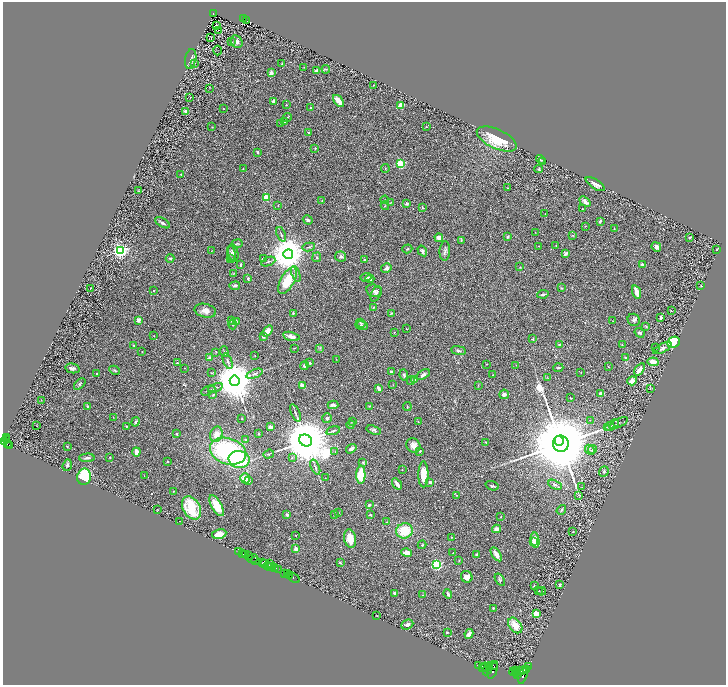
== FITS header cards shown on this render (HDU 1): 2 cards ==
NAXIS1  =                 1447
NAXIS2  =                 1366

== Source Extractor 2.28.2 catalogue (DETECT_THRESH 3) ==
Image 1447 x 1366 px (HDU 1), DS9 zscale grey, zoomed out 1/2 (1 PNG px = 2 x 2 image px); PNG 728 x 687 px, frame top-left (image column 2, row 1366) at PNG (3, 2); each listed source drawn as its Kron ellipse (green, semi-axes under 4 px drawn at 4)
Background 0.561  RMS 0.03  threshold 0.0907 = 3 sigma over >= 5 px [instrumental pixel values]
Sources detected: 373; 39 cannot appear on this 1/2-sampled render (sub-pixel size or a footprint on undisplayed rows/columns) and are neither listed nor drawn; the other 334 listed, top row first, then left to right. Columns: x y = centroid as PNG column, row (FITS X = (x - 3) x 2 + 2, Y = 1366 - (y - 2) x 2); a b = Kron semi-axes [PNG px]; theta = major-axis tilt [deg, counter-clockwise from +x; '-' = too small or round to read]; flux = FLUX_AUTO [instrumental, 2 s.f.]
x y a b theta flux
213 14 3 2 - 47
243 19 2 2 - 30
246 20 3 1 - 3.8
216 26 4 3 - 5.9
218 31 3 1 - 56
211 38 2 1 - 1.7
231 42 2 1 - 1.9
237 42 7 5 -54 21
218 50 5 1 - 2.1
191 59 10 5 79 16
195 63 2 2 - 1.9
282 64 3 2 - 2.4
304 67 2 2 - 2.6
326 69 4 2 - 5.3
317 71 4 3 - 36
271 73 2 2 - 92
374 85 2 2 - 2.8
210 88 2 1 - 1.5
190 98 3 1 - 2
273 101 4 3 - 13
339 101 7 3 -52 70
286 105 2 2 - 2.5
401 105 2 2 - 180
223 108 3 1 - 1.7
311 108 3 2 - 8.7
185 111 3 2 - 11
287 118 5 2 - 5.8
284 122 2 1 - 2
280 123 3 2 - 3.8
212 127 3 2 - 1.8
426 127 2 2 - 2.7
308 133 3 3 - 8.3
497 139 21 9 -25 180
315 148 3 2 - 4.4
258 152 4 3 - 5.9
540 159 5 2 - 7
543 162 2 2 - 2.7
400 164 3 3 - 490
385 168 4 2 - 3.4
243 169 2 2 - 2.5
539 169 4 3 - 4.6
181 174 3 2 - 3.6
595 184 11 4 -33 25
508 188 2 1 - 3.6
138 191 3 2 - 1.8
266 197 3 2 - 160
385 200 4 2 - 4.2
322 201 2 2 - 2.8
585 201 6 3 -40 20
390 203 4 2 - 3.8
407 204 3 3 - 9.1
278 205 2 1 - 1.5
385 206 4 2 - 4.4
423 208 3 2 - 5.2
582 209 2 2 - 3.6
545 214 2 2 - 2.3
308 220 5 3 - 9.7
600 221 4 2 - 7.8
163 223 8 3 -30 12
585 226 3 2 - 1.9
614 229 2 1 - 2.6
535 232 3 2 - 1.8
281 234 7 2 -69 7.8
573 235 4 3 - 5.6
507 237 3 3 - 8.4
690 237 3 2 - 8.3
439 238 4 4 - 30
461 240 4 3 - 4.3
237 244 5 2 - 4.8
539 246 3 2 - 2.8
556 246 2 2 - 4.2
309 247 6 2 11 7.4
656 247 5 4 - 19
407 249 5 3 - 5.5
717 250 2 2 - 3.2
120 251 3 3 - 2300
211 251 3 2 - 2
422 251 6 4 -58 15
445 251 10 5 87 18
233 253 9 5 -79 19
231 254 8 3 -81 15
288 254 5 5 - 18000
566 254 4 3 - 17
317 257 5 3 - 4.6
341 257 5 5 - 14
170 258 4 2 - 6
230 258 3 3 - 8.2
263 258 3 2 - 6
365 260 4 3 - 6.2
268 261 7 3 22 8.7
240 264 4 2 - 6.4
643 265 4 3 - 18
520 267 3 2 - 2.8
386 268 5 4 - 18
234 274 4 3 - 4.5
296 274 8 3 -71 12
366 277 6 4 18 14
248 278 3 3 - 6.2
370 279 4 3 - 21
287 280 14 7 61 190
235 286 5 4 - 11
701 286 3 2 - 2.6
90 288 2 1 - 2.4
561 288 4 3 - 6.5
154 291 2 2 - 10
374 291 8 6 -14 16
636 292 7 3 -73 62
376 294 8 4 68 13
543 294 6 2 9 11
373 308 2 2 - 2.3
205 311 11 6 -13 35
671 311 3 2 - 3.2
293 313 4 3 - 5.1
391 313 4 2 - 3.8
661 317 3 2 - 15
138 320 3 3 - 23
634 320 6 6 - 15
232 321 4 3 - 4.1
236 321 4 3 - 5
613 321 2 1 - 1.7
361 323 4 2 - 5.9
233 324 5 2 - 7.3
362 325 6 3 -8 16
646 327 4 3 - 4.3
406 329 3 2 - 3.8
267 331 6 4 51 41
394 332 2 2 - 4
640 333 5 4 - 11
154 336 2 1 - 2.1
291 336 8 3 -14 37
263 337 3 3 - 13
533 339 3 2 - 5.1
673 342 6 5 - 310
559 344 2 2 - 13
133 345 3 2 - 5.4
622 345 3 2 - 3.1
656 347 2 1 - 1.7
294 348 2 1 - 4
320 348 3 2 - 2.9
662 348 10 4 27 21
458 351 8 3 -8 11
142 352 2 2 - 2.9
216 352 2 2 - 2.1
224 352 5 2 - 4.6
255 356 2 1 - 1.6
209 358 3 3 - 13
625 358 4 3 - 10
336 359 3 2 - 1.9
228 361 8 3 -70 12
653 362 5 3 - 50
177 363 3 2 - 4.8
309 363 3 2 - 9
487 364 2 2 - 1.9
516 365 3 2 - 2.5
305 366 4 4 - 10
608 367 2 2 - 2.7
72 368 7 4 -12 18
184 368 2 2 - 7.1
558 368 5 2 - 7.6
640 369 7 3 54 45
115 370 5 3 - 6.9
392 372 3 3 - 16
581 372 2 1 - 2.3
212 373 3 2 - 3.5
96 374 2 2 - 6.1
255 374 9 3 20 17
404 375 5 4 - 9.4
423 375 8 4 30 18
493 375 2 2 - 2.9
547 378 2 2 - 2
414 380 3 3 - 22
235 381 5 5 - 29000
411 381 4 3 - 5.7
632 381 5 4 - 43
80 384 7 3 45 10
393 385 2 2 - 2.2
478 385 3 2 - 2.3
302 386 4 3 - 58
215 388 8 2 21 12
650 388 3 2 - 2.8
379 389 4 2 - 33
208 390 7 2 23 5.9
504 394 5 4 - 17
601 394 2 2 - 93
213 395 3 3 - 8.1
570 398 3 2 - 2.5
41 400 3 2 - 2.7
333 405 5 3 - 16
87 406 3 3 - 6
369 406 2 2 - 2.1
407 407 4 3 - 4
295 413 9 2 -67 11
113 417 2 1 - 2.1
327 418 5 4 - 9.8
242 419 2 2 - 4
590 420 2 2 - 1.7
136 422 5 3 - 9.7
353 422 4 2 - 3.6
418 422 3 2 - 3.2
619 423 10 2 25 9.6
37 425 3 1 - 2
351 425 4 4 - 6.5
612 425 8 2 37 7.3
126 426 2 2 - 8.9
609 426 5 3 - 7.2
271 427 3 2 - 17
374 430 7 4 -17 14
333 431 7 2 15 8.9
176 434 2 2 - 4.8
216 434 8 6 74 57
259 434 3 2 - 4.3
6 438 3 2 - 290
7 440 3 2 - 420
246 440 3 3 - 4.4
306 440 7 5 -29 52000
559 441 5 4 - 12000
3 442 3 2 - 760
485 442 3 2 - 5.6
7 443 4 2 - 200
561 444 8 7 - 100000
10 445 3 2 - 200
67 446 2 2 - 2.5
413 446 8 6 -50 39
351 449 5 3 - 18
590 450 5 3 - 8.6
592 450 4 3 - 6.2
228 451 18 13 -18 820
420 451 4 3 - 6.2
136 452 4 3 - 43
335 452 3 2 - 2.2
269 454 6 2 19 5.7
110 457 2 2 - 11
87 458 8 3 3 12
292 458 4 3 - 5.3
239 459 10 8 -9 310
168 462 2 2 - 3.1
363 462 4 3 - 5.2
67 465 6 4 73 12
315 467 8 3 -68 10
402 470 3 2 - 2
604 472 6 4 68 9.7
423 474 13 5 89 81
361 475 9 4 88 160
144 476 2 1 - 1.5
84 477 8 7 - 300
245 478 5 4 - 61
325 478 2 1 - 2.1
249 481 4 3 - 5.7
430 482 3 2 - 16
397 484 6 2 -56 20
555 485 7 3 -27 12
492 486 7 2 -18 8.5
582 487 3 2 - 2.6
173 491 2 2 - 3.5
456 495 2 1 - 1.6
579 495 3 3 - 4.3
369 505 3 3 - 8.3
217 506 11 5 -61 120
192 508 13 8 -60 250
157 510 4 2 - 3.1
561 510 5 3 - 8.1
338 513 2 2 - 2.9
334 514 2 2 - 11
287 515 4 3 - 10
370 515 3 3 - 7.6
501 517 3 2 - 2.5
180 521 2 1 - 19
387 522 2 2 - 4.1
497 529 4 3 - 26
404 531 8 7 - 140
572 532 3 2 - 3
219 534 7 5 12 52
295 535 2 2 - 2.4
451 537 2 2 - 4.4
350 539 9 6 -77 81
535 540 8 3 -81 65
533 541 3 2 - 27
422 545 4 3 - 4.9
296 549 2 2 - 110
238 552 2 1 - 130
407 552 5 4 - 30
242 553 2 1 - 690
453 553 3 2 - 2.9
496 554 8 3 -58 27
245 555 3 3 - 57
248 555 2 1 - 27
477 555 4 3 - 8.9
253 559 5 3 - 18
256 560 3 2 - 460
459 560 3 2 - 3
262 562 3 2 - 510
264 563 3 2 - 310
269 563 3 2 - 510
340 563 2 2 - 6.3
437 564 3 3 - 920
268 566 5 2 - 330
272 567 2 1 - 230
275 567 3 2 - 850
278 569 3 3 - 340
284 573 2 2 - 870
287 574 2 2 - 620
289 576 2 1 - 360
467 577 6 5 - 34
294 578 7 2 -33 140
500 580 7 4 -56 8.9
560 585 4 3 - 8.1
534 586 3 2 - 3.9
539 591 2 2 - 2.3
542 591 4 2 - 3.9
394 593 2 2 - 11
448 594 4 2 - 16
422 595 3 2 - 3.7
493 608 3 2 - 4
536 614 3 2 - 230
377 616 2 1 - 3.3
407 624 6 4 23 17
515 625 9 6 -53 90
447 632 2 2 - 5.4
469 634 5 3 - 26
478 665 2 1 - 160
493 665 5 3 - 3300
528 666 2 1 - 3.8
483 667 3 2 - 3100
485 667 5 3 - 4800
488 669 7 2 65 4100
493 670 8 3 68 3900
526 670 3 2 - 1200
516 671 3 2 - 1900
520 671 4 3 - 2600
523 671 3 2 - 1600
513 672 4 2 - 2800
516 673 4 2 - 3200
518 675 3 2 - 2000
523 675 9 3 74 3300
At the frame edge (FLAGS 8, measured only in part): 1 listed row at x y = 3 442
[39 sub-pixel or undisplayed-footprint detections neither listed nor drawn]